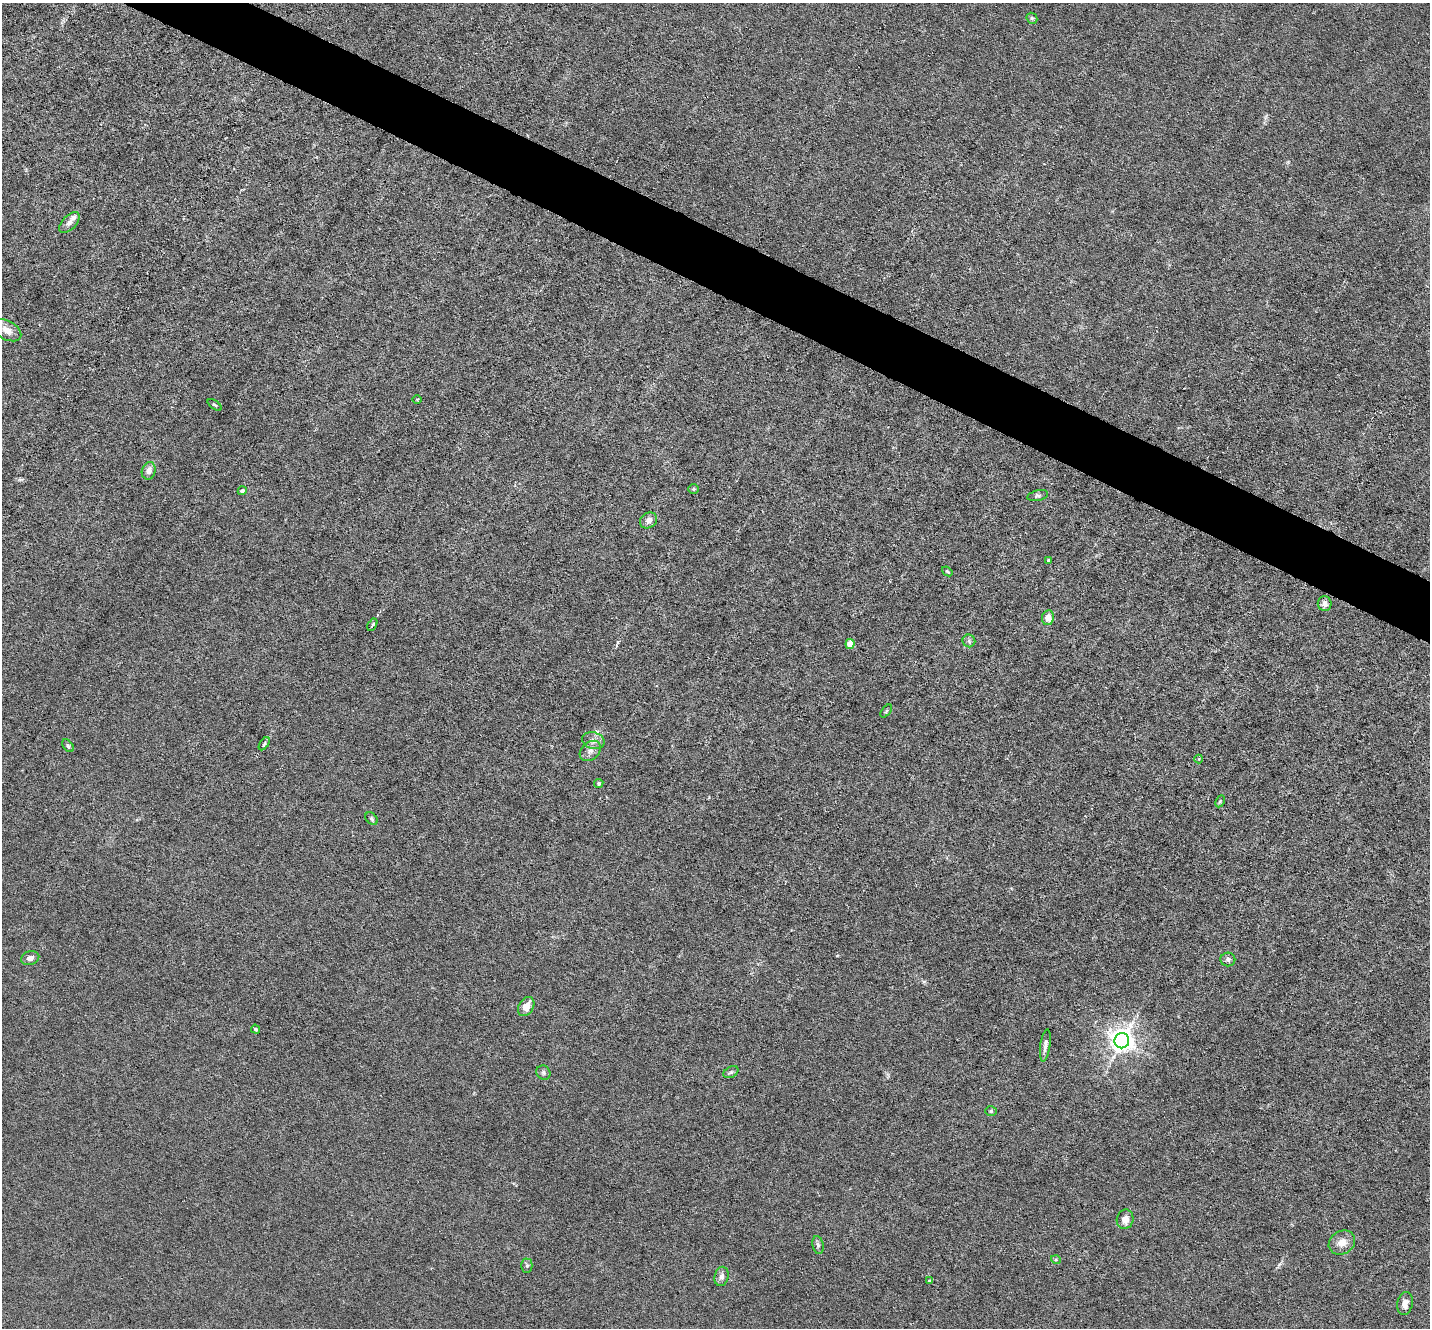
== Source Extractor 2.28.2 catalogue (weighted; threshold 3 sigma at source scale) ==
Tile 11 of 4 x 4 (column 3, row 3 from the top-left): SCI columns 2859-4286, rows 1469-2794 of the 5715 x 5726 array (HDU 1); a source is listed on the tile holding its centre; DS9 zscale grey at full resolution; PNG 1432 x 1330 px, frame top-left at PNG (2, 3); each listed source drawn as its Kron ellipse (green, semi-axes under 4 px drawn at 4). Shown black and unused: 4% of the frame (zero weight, under 3 of 6 exposures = <1% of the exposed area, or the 3 px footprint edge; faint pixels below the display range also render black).
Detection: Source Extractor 2.28.2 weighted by HDU 2 'WHT'; one run over the whole footprint, this tile lists its part. Background 0.0146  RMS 0.0037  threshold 0.0151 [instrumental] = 3 sigma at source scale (4.09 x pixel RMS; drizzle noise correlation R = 1.36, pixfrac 0.8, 0.05/0.05 arcsec/px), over >= 5 px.
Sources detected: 44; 1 inside a brighter listed object's ellipse — not listed separately; the other 43 listed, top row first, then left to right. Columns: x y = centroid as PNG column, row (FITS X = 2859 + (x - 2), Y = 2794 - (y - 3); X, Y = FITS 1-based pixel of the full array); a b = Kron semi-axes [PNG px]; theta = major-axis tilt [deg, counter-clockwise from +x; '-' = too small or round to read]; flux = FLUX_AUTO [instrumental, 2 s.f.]
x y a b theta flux
1032 18 6 5 - 0.64
69 222 13 7 45 1.7
7 330 15 9 -30 3.1
417 399 5 3 - 0.32
215 405 8 4 -35 0.5
149 471 9 7 72 2.3
694 489 5 5 - 0.47
242 491 4 4 - 1.2
1038 496 10 5 13 0.84
648 520 9 7 36 1.8
1048 560 3 3 - 0.74
947 571 5 3 - 0.42
1325 604 7 7 - 1.6
1048 618 7 6 - 2.6
372 625 7 3 60 0.5
969 641 6 6 - 0.8
850 644 5 4 - 7.4
886 711 7 4 52 0.49
593 741 11 8 -14 2
264 744 7 3 55 0.68
68 746 7 4 -54 0.62
590 751 12 8 41 2.1
1199 759 4 4 - 0.39
599 783 5 4 - 0.65
1220 801 6 4 63 0.48
372 819 7 5 -45 0.61
30 958 9 6 15 1.8
1228 959 7 7 - 1.1
526 1007 10 7 59 3.8
256 1029 5 3 - 0.42
1122 1041 7 7 - 310
1045 1045 16 5 82 1.7
731 1072 8 5 28 0.76
543 1073 7 6 - 0.9
991 1111 6 5 - 0.6
1125 1219 10 8 77 2.5
1342 1242 14 11 31 3.5
818 1245 9 5 -80 0.94
1056 1260 5 3 - 0.34
527 1266 7 5 89 0.73
721 1276 10 7 75 1.6
929 1281 3 3 - 0.31
1405 1304 11 7 77 2.4